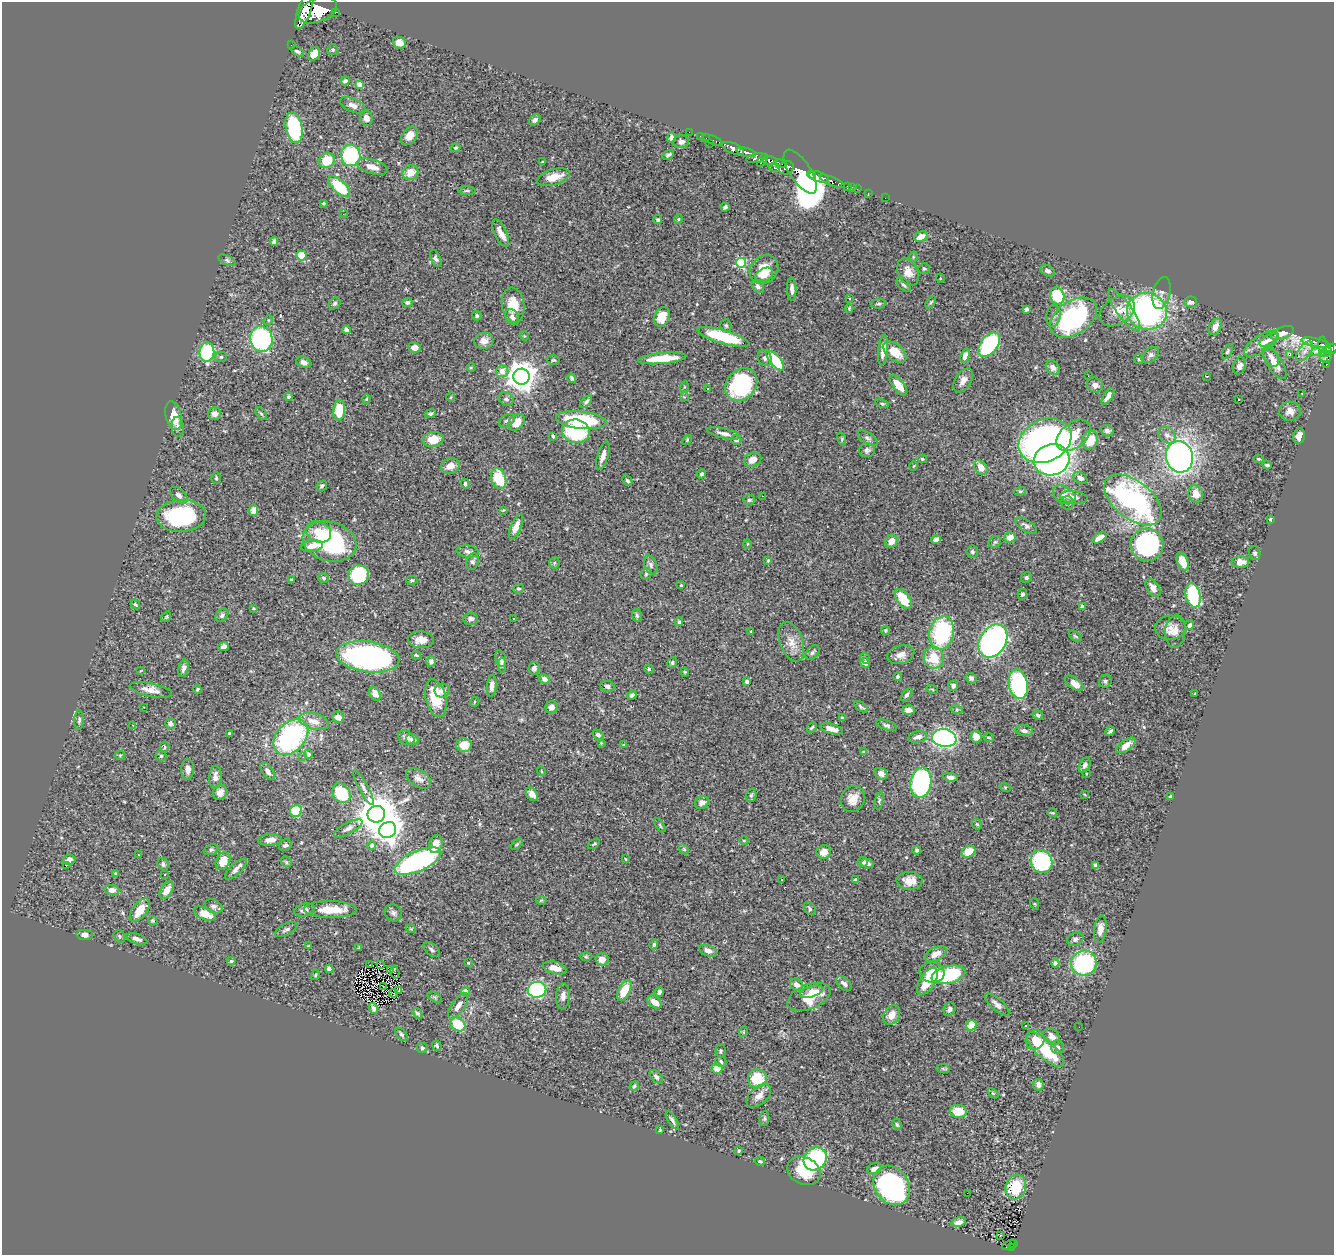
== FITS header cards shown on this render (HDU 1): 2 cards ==
NAXIS1  =                 1332
NAXIS2  =                 1253

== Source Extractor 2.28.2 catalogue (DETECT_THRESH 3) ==
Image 1332 x 1253 px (HDU 1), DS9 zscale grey, 1 PNG px = 1 image px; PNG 1336 x 1257 px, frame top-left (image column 1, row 1253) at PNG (2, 2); each listed source drawn as its Kron ellipse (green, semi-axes under 4 px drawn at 4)
Background 0.885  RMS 0.025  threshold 0.0752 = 3 sigma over >= 5 px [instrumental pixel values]
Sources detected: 490; all 490 listed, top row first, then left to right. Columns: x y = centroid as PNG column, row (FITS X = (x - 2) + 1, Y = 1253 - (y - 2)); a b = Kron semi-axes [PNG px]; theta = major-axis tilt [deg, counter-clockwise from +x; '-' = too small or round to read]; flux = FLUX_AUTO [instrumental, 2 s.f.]
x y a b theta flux
305 9 20 6 71 4400
318 10 20 11 21 7500
335 12 3 3 - 110
399 43 7 5 -20 11
291 45 2 2 - 10
333 50 5 5 - 3.7
297 51 7 4 -27 3.4
314 54 7 5 61 18
345 81 4 4 - 5.6
360 84 4 4 - 27
353 105 13 6 -24 11
366 118 7 6 - 9.6
535 120 6 4 45 4.9
294 127 15 8 -79 130
689 132 2 2 - 13
409 136 10 7 52 13
700 136 2 2 - 13
671 137 5 4 - 5.4
706 138 2 2 - 11
712 140 10 3 -21 49
681 142 8 6 4 6.8
709 143 3 2 - 89
456 148 5 3 - 1.8
733 148 12 5 -23 1600
746 152 10 4 -15 1200
351 155 11 9 -76 130
668 155 6 4 34 3.7
756 158 10 4 11 630
327 160 8 7 - 42
762 160 7 3 55 460
769 160 7 4 -7 550
543 162 3 2 - 2.1
780 163 6 4 -11 370
372 167 16 7 -16 15
775 168 5 3 - 220
786 168 7 6 - 1100
410 172 8 7 - 20
800 172 25 10 -56 3700
811 174 4 3 - 850
554 177 17 8 16 25
819 177 10 5 -18 1300
832 181 13 3 -24 530
339 187 14 6 -43 75
847 187 4 3 - 51
852 187 2 2 - 7.6
857 189 3 2 - 1.6
467 191 8 3 -4 3
868 193 2 2 - 6.9
885 198 2 2 - 8.4
323 203 3 3 - 2.5
725 207 4 3 - 3.1
343 214 2 2 - 16
658 219 4 4 - 2.6
678 219 4 4 - 1.8
501 233 15 6 -65 12
921 237 7 5 26 19
274 241 4 3 - 5.2
301 255 5 5 - 42
913 257 5 3 - 1.7
436 258 9 5 -67 3.6
227 260 9 4 -25 3.2
741 263 5 5 - 130
924 269 6 5 - 2.5
764 270 15 13 44 38
1047 271 7 5 -28 5.2
908 272 14 10 -67 17
764 275 9 6 28 11
940 278 4 3 - 1.2
904 285 8 5 -45 4.2
758 286 7 5 -51 5.1
792 289 11 4 -88 8.1
1161 293 16 8 77 9.5
1057 296 9 7 -71 82
849 298 2 2 - 1.4
407 302 5 4 - 3.2
931 302 7 3 54 2
1191 302 6 5 - 8.4
335 303 7 5 46 3.4
878 304 8 4 4 3
513 305 17 11 -83 34
849 309 4 3 - 1.8
1026 309 4 3 - 3.2
1124 310 25 7 -54 21
1117 311 19 13 35 25
1147 311 20 18 -14 400
477 316 5 4 - 3.1
1053 316 11 7 82 7.6
512 317 8 6 -56 7.1
662 317 10 7 68 29
1074 318 26 16 35 220
268 320 5 4 - 2.3
726 325 6 5 - 2.9
1215 327 8 5 66 11
347 330 4 4 - 13
1282 333 12 6 21 15
524 336 4 4 - 1.9
723 337 27 6 -16 100
261 339 13 11 -75 200
1269 340 10 5 32 5.5
484 341 10 8 9 12
1316 343 15 4 -11 200
1261 344 19 8 32 15
989 345 14 8 52 180
1323 346 9 3 -89 290
415 347 6 5 - 13
1331 349 7 5 19 660
883 350 16 5 85 14
1227 351 8 4 62 2.9
1305 351 11 6 52 9
1316 351 4 2 - 2
207 352 9 7 88 150
895 352 13 8 -39 33
1325 352 7 2 23 330
1150 355 10 6 39 5.9
1290 355 3 3 - 16
965 356 7 4 72 10
221 357 6 5 - 2.7
1271 357 10 6 -56 9.1
1326 357 6 5 - 350
662 358 24 5 5 47
765 358 8 6 -59 5.2
1139 359 5 5 - 2.2
553 360 6 4 -11 2.3
775 361 12 5 -50 78
304 362 7 5 -23 7.7
1274 363 19 7 -57 20
1326 364 3 3 - 28
1240 366 9 6 69 8.6
1053 367 8 6 -51 7.3
471 368 4 3 - 1.5
502 371 6 6 - 17
1088 376 3 2 - 2.1
1207 376 3 2 - 1.6
521 377 8 8 - 2400
572 378 4 3 - 3.5
963 380 13 8 58 12
741 385 18 14 47 170
898 385 12 5 -51 26
1095 385 8 7 - 6.5
684 387 5 3 - 1.6
707 389 3 2 - 2.5
1302 393 2 2 - 1.3
1108 396 10 4 57 6.8
288 397 4 3 - 2.8
451 397 4 3 - 1.3
684 397 4 3 - 1.4
366 399 4 3 - 1.3
506 399 8 6 -29 4.6
1239 399 3 2 - 1.8
586 402 7 4 47 3.4
882 404 7 4 -13 2.3
339 410 10 6 85 50
1290 411 10 9 - 11
261 413 7 4 -52 2.3
430 413 6 3 19 3.1
214 414 7 6 - 6.5
173 416 14 7 -76 23
581 420 25 8 -6 110
507 421 9 6 32 5.2
516 422 9 7 45 27
178 427 10 6 -84 5.3
576 431 14 11 -9 120
1107 431 6 5 - 5
724 433 17 5 -13 9.1
1074 435 19 12 39 49
1167 435 10 7 -40 8
553 436 3 3 - 2.2
1299 436 8 5 78 13
868 438 11 5 -33 5.4
433 439 10 7 8 26
842 439 6 4 -73 2.1
687 440 6 3 47 1.7
736 440 5 4 - 5.3
1090 440 9 7 69 34
1045 441 27 21 26 900
867 450 8 7 - 5.6
603 456 15 5 73 12
1179 457 16 13 -76 600
922 459 5 4 - 2
1259 459 5 4 - 2
753 460 9 7 21 13
1052 460 18 15 15 780
1267 465 4 3 - 2.7
450 466 9 7 17 16
914 466 5 3 - 1.3
981 467 8 6 -56 17
702 474 5 4 - 3.9
216 478 6 4 90 2.3
1080 478 7 5 -30 6.3
499 479 11 7 -69 67
627 481 6 3 -46 2.9
465 484 5 4 - 3.9
322 486 6 5 - 4.2
1020 491 6 4 6 2.4
1196 494 9 7 -75 17
179 495 10 6 -41 6.4
1064 495 12 8 -32 8.4
763 496 2 2 - 0.87
1074 497 14 6 -7 10
749 500 6 5 - 3.1
1133 500 33 19 -38 360
1067 503 6 6 - 3.9
253 510 6 4 82 14
504 510 3 3 - 1.6
181 516 25 16 3 190
1270 519 3 3 - 2.3
1026 526 12 5 -34 6.1
516 527 13 5 68 13
318 532 13 10 -23 21
1010 537 6 5 - 14
1100 538 8 4 34 20
936 540 5 4 - 12
329 541 27 19 -14 190
891 541 7 6 - 14
995 542 7 5 42 3.1
747 544 4 3 - 1.2
1147 545 16 16 - 250
312 546 11 6 8 12
468 551 11 6 -6 6.1
972 552 6 5 - 3.2
1255 553 7 5 -73 3.7
768 560 3 3 - 1.4
473 562 8 6 71 4.2
1183 562 9 5 -70 23
1240 562 8 5 2 18
554 563 6 5 - 2.8
651 565 10 6 -68 5.7
646 574 5 5 - 2.8
359 575 10 10 - 96
323 578 5 5 - 3.5
1026 578 5 5 - 2.9
291 580 4 3 - 2.6
412 580 5 4 - 2.3
681 585 3 3 - 1.8
1153 588 10 6 -55 12
519 589 5 4 - 2.2
1022 594 5 4 - 3.8
1193 595 12 7 -77 130
903 599 11 6 -54 41
135 605 5 4 - 3.4
1082 606 4 4 - 8.4
253 608 3 3 - 1.7
222 615 7 5 50 4
637 616 7 5 -73 3
166 617 6 3 54 1.9
471 619 7 6 - 7.1
513 619 3 3 - 3.6
679 622 4 3 - 2.5
1189 625 5 4 - 4.3
1170 628 15 12 3 16
885 630 4 4 - 2.6
751 631 3 2 - 1.1
1175 631 16 10 84 13
942 633 17 12 78 160
1075 636 7 3 -35 2.2
421 640 13 8 -2 18
993 641 18 13 57 490
791 642 20 11 -70 20
224 646 5 4 - 8.9
812 652 9 5 50 4
416 655 5 3 - 2.5
901 655 14 9 17 12
368 657 32 15 -8 390
865 658 5 4 - 2.5
934 658 11 10 - 45
500 659 8 5 -74 6.1
431 661 5 4 - 5.4
672 663 6 4 64 2.9
865 663 5 4 - 7
502 665 7 4 90 3.3
183 668 9 5 78 6.5
534 668 6 5 - 6.3
649 669 4 4 - 2.3
141 671 3 2 - 1.4
685 672 4 4 - 1.7
898 676 4 4 - 3.1
971 678 6 5 - 4.5
544 679 5 4 - 7.3
1105 681 6 6 - 3.4
747 682 3 3 - 3
1074 683 11 5 -37 14
1018 684 15 9 -79 200
492 686 11 5 84 9.6
608 686 7 5 -11 5.8
953 686 5 5 - 6.4
197 689 4 3 - 2.1
932 689 6 3 -19 1.7
151 690 21 7 -12 14
442 691 7 7 - 7.1
375 694 7 5 -58 14
1195 694 3 2 - 1.5
632 695 5 4 - 4.6
907 695 7 4 52 4.1
436 698 19 10 -76 46
474 702 5 3 - 1.4
143 707 2 2 - 1.1
552 707 6 6 - 8.8
861 707 8 3 -35 2.8
908 710 6 4 -4 9.6
957 710 6 4 -18 2.1
1038 715 5 4 - 3.7
338 717 6 5 - 11
842 718 3 3 - 2
79 720 10 4 89 3.7
314 721 15 8 -15 17
170 724 5 5 - 6
132 725 4 3 - 0.9
887 725 10 5 -18 4.3
812 727 5 2 - 2
832 729 12 5 -15 12
1024 731 9 5 -9 6.8
1110 731 5 3 - 2.6
230 733 3 3 - 4.3
598 735 6 4 -31 4.3
291 737 20 14 48 300
918 737 9 5 15 8.4
976 737 6 5 - 13
989 737 5 2 - 1.6
406 738 9 6 -34 7.2
944 738 12 8 -9 480
412 739 6 5 - 8.3
601 743 3 3 - 1.5
464 745 8 7 - 26
623 745 4 3 - 1.2
1126 745 11 5 35 18
164 747 6 3 79 2
864 752 4 3 - 3.1
308 754 4 4 - 5.7
120 755 5 4 - 1.9
161 756 5 5 - 3
303 757 3 3 - 1.1
1085 765 8 5 64 5.6
188 769 10 6 88 9.1
268 771 10 5 -56 8.1
541 771 5 3 - 1.4
881 774 7 5 -28 7.7
1086 774 2 2 - 1.3
215 777 11 6 87 12
950 777 7 4 -10 7.8
418 778 14 8 -33 12
921 783 15 10 81 310
1005 787 6 3 -18 1.7
363 788 19 4 -62 6.6
220 792 8 7 - 9
341 793 10 8 -54 78
532 794 7 5 -53 9.2
1084 794 4 2 - 1.2
751 795 7 5 69 3
1171 797 4 3 - 3.9
853 799 13 12 - 18
879 801 9 4 77 2.7
702 803 7 6 - 8.4
296 811 6 5 - 72
1052 813 5 3 - 1.8
376 814 9 8 - 5300
977 824 6 4 -42 2.3
660 825 8 3 -57 2
348 828 16 5 28 6.7
388 830 9 7 33 1000
270 840 11 5 4 11
744 841 4 3 - 1.4
436 844 9 6 72 19
517 844 7 4 40 2.6
594 844 7 3 33 1.9
285 845 7 5 24 4.5
372 845 4 4 - 5.1
684 849 5 4 - 2.5
211 850 8 5 19 3
917 850 4 4 - 3.6
824 852 7 6 - 17
968 852 7 5 27 28
139 855 3 2 - 5.1
625 859 3 2 - 1.1
69 860 6 5 - 5.6
223 861 9 6 62 20
418 861 25 10 24 310
1042 861 12 10 -63 130
286 862 6 5 - 2.5
862 862 5 4 - 7.9
867 863 6 4 -18 6.6
163 864 6 5 - 5.3
1096 865 4 4 - 8.6
66 866 3 3 - 16
236 869 14 5 44 7.1
115 873 4 3 - 1.3
165 875 3 2 - 2.8
781 880 3 2 - 2.3
856 880 4 3 - 9.3
910 881 13 9 -4 17
112 890 7 5 -3 11
167 890 10 5 58 16
541 900 5 3 - 1.6
1035 904 6 3 -70 1.6
214 906 9 6 -24 5.5
810 908 7 5 -55 3.6
140 910 13 7 53 25
304 910 10 6 15 6.5
330 910 26 8 -1 39
393 913 9 8 - 6.5
205 914 11 6 -25 28
153 921 5 4 - 2.8
286 929 12 5 28 5.4
411 929 5 3 - 1.4
1100 929 13 6 82 11
85 935 8 5 0 8.2
119 936 7 5 -54 2.9
137 939 11 5 -20 8
1075 939 8 6 25 6.1
654 945 5 4 - 3.1
308 946 4 2 - 1.1
359 948 4 3 - 1.8
432 950 9 5 -38 4.6
708 951 9 5 -21 10
936 954 12 6 28 15
586 957 6 4 0 2.3
602 959 6 6 - 14
231 961 4 3 - 2.3
468 963 3 3 - 1.6
1055 963 4 4 - 5.1
1084 963 13 12 - 170
370 965 2 2 - 1.8
380 965 3 2 - 1.3
555 968 12 6 -15 14
329 969 4 4 - 11
391 969 2 2 - 1.5
395 972 7 2 -75 0.65
932 973 12 10 -8 25
315 975 5 3 - 2.1
948 975 17 8 14 160
927 981 15 7 57 47
844 984 9 5 -43 6.5
796 985 7 5 -38 8.8
384 986 3 2 - 1.5
537 990 9 8 - 250
624 990 11 6 63 40
399 991 4 2 - 3.1
466 992 5 4 - 15
659 992 5 4 - 5.4
811 992 12 5 17 16
394 993 4 2 - 1.7
563 996 13 7 86 8.5
435 997 8 3 -31 2.5
809 997 23 12 22 47
655 1002 8 5 -37 18
997 1005 15 6 -41 8.7
458 1006 15 6 55 11
373 1008 5 3 - 4.6
950 1009 7 6 - 5.5
417 1013 6 4 -49 3.4
892 1015 10 7 60 15
458 1024 8 6 -38 56
971 1025 5 5 - 35
1026 1026 3 2 - 2.8
1079 1027 2 2 - 3.7
743 1032 5 3 - 1.5
401 1034 7 5 -50 3.4
1052 1037 9 7 -44 13
1035 1040 10 9 - 15
437 1046 5 4 - 2.6
1057 1047 7 6 - 5.4
422 1048 5 5 - 4.1
1045 1049 24 9 -42 84
721 1051 7 5 88 3.1
721 1062 5 5 - 4.1
717 1068 5 5 - 19
943 1069 7 4 -1 2.9
656 1077 8 4 -47 4.2
757 1079 9 9 - 54
1038 1085 6 5 - 6.7
634 1086 5 3 - 2.4
993 1093 6 4 -45 1.9
759 1096 14 8 41 15
958 1111 8 6 -6 36
764 1118 7 5 83 3
672 1120 10 3 -59 4.4
897 1124 6 4 -62 2.4
660 1130 4 3 - 1.8
739 1151 4 3 - 1.9
815 1159 12 10 45 200
760 1161 5 3 - 2.3
874 1168 7 5 23 12
804 1171 17 13 -24 49
892 1185 21 17 -56 300
1016 1187 12 10 74 56
967 1193 2 2 - 3.8
959 1222 7 4 13 8.5
1000 1236 3 2 - 3.6
1014 1243 3 2 - 15
1009 1245 7 3 26 33
1011 1248 4 3 - 76
At the frame edge (FLAGS 8, measured only in part): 1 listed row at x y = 305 9